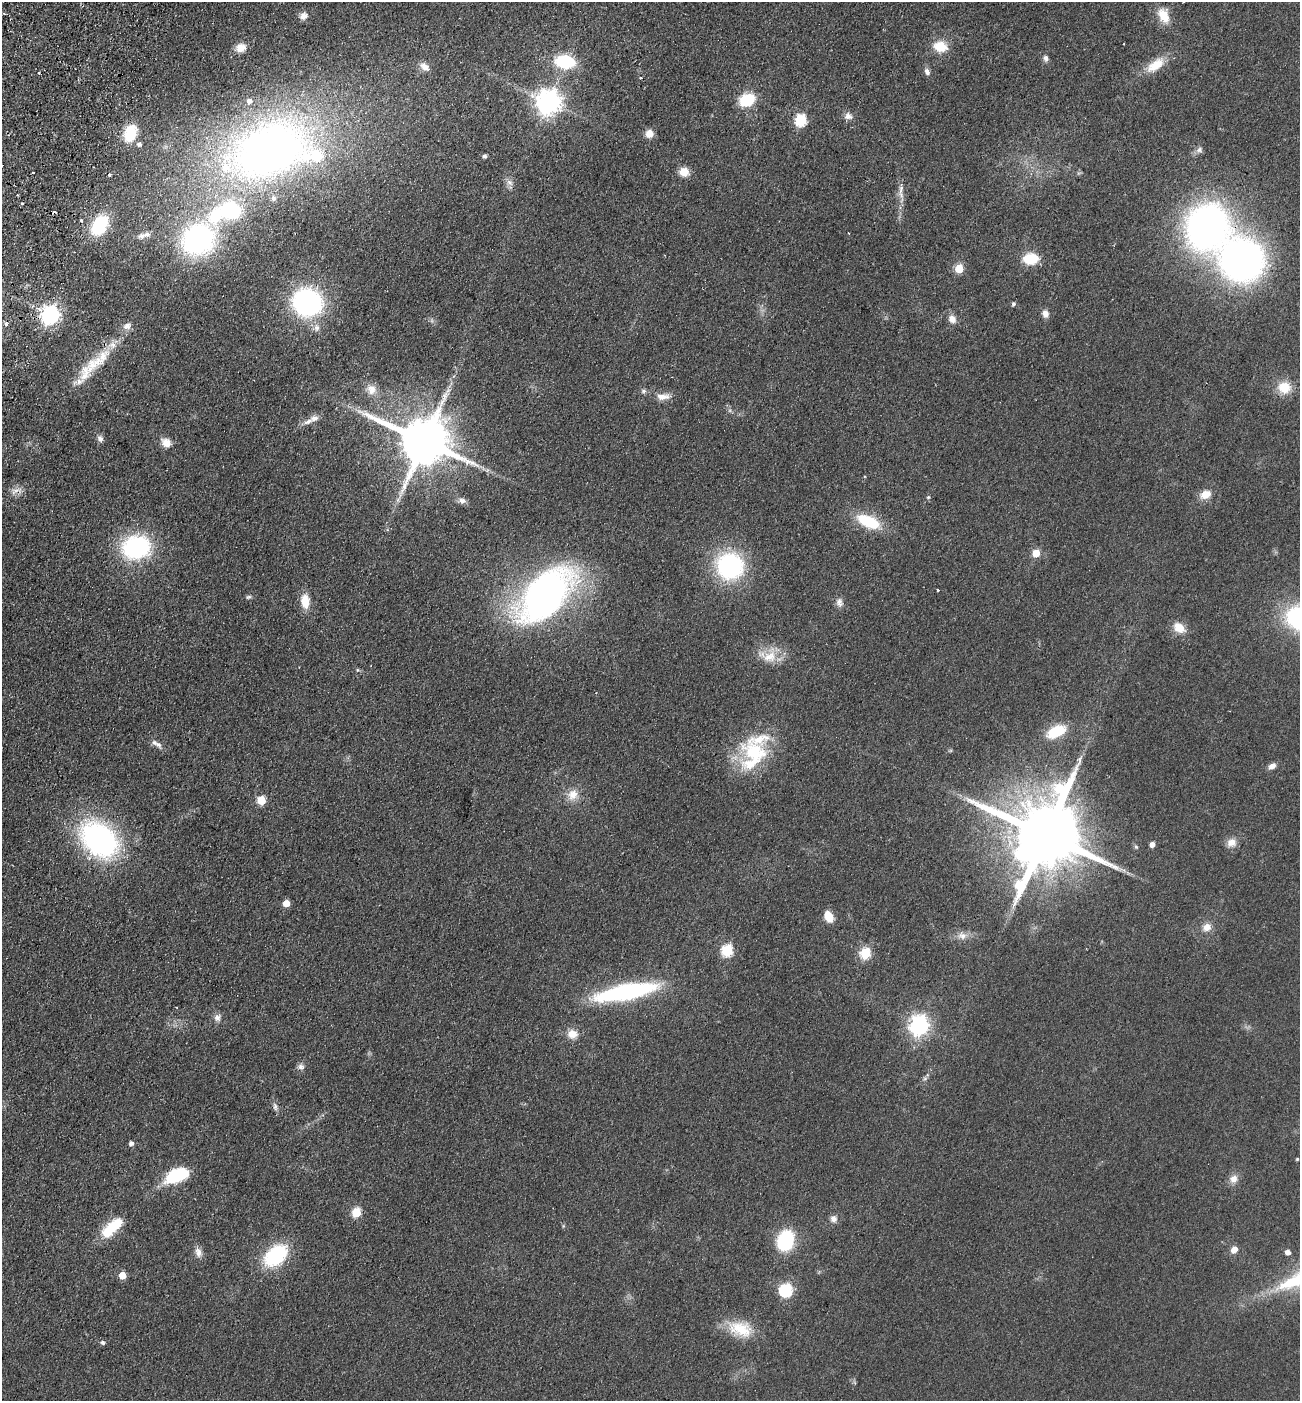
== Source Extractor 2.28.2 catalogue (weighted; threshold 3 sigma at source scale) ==
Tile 11 of 4 x 4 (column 3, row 3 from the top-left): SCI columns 2793-4090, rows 1427-2825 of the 5718 x 5651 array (HDU 1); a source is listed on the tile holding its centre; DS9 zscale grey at full resolution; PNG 1302 x 1403 px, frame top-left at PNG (2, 2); no overlay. Shown black and unused: <1% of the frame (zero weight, under 2 of 3 exposures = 3% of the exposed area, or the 3 px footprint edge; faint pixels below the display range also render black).
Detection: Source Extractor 2.28.2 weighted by HDU 2 'WHT'; one run over the whole footprint, this tile lists its part. Background 0.0766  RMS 0.0099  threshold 0.0447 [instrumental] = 3 sigma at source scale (4.5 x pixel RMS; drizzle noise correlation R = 1.50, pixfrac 1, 0.05/0.05 arcsec/px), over >= 5 px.
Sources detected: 129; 7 cosmic-ray / hot-pixel residue — not listed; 12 inside a brighter listed object's ellipse — not listed separately; the other 110 listed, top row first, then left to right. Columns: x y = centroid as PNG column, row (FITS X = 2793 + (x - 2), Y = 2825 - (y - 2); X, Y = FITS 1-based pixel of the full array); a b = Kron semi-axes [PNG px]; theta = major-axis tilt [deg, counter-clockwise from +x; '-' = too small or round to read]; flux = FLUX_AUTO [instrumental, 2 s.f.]
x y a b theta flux
303 16 11 9 30 6.2
1164 16 18 12 -67 18
940 46 15 11 -11 21
241 48 11 9 15 9.5
1046 58 7 6 - 3.6
565 62 16 11 -8 61
1155 65 27 12 37 21
424 67 15 9 -39 7.2
927 71 8 6 -76 4.1
641 78 4 2 - 0.89
747 100 12 9 23 49
549 102 8 8 - 980
848 116 10 9 - 5.4
801 120 6 6 - 99
130 133 14 9 72 46
649 134 9 9 - 8.6
139 144 6 5 - 3.7
271 150 102 62 20 640
1199 150 10 7 28 3.7
484 156 4 4 - 2.6
33 172 3 3 - 5.6
684 172 10 9 - 13
109 175 3 3 - 4.9
510 182 10 7 -39 4.4
901 189 16 6 79 5.9
17 195 3 2 - 0.93
23 204 3 3 - 1.6
81 221 3 3 - 4.3
100 225 18 12 57 67
1207 226 46 40 67 380
142 235 13 9 19 5.9
198 240 30 27 39 200
1031 259 11 8 2 43
1242 260 37 35 -33 420
959 268 5 5 - 40
307 302 20 18 -18 230
1013 304 5 4 - 2.4
1045 313 10 7 -74 5.4
50 315 7 7 - 450
952 319 11 9 -50 6.6
6 324 5 4 - 3.8
127 326 12 9 29 6.2
317 328 10 9 - 5.3
94 364 47 16 38 40
1284 387 17 15 -16 19
371 389 14 12 -63 10
644 391 8 6 1 2.5
663 396 19 9 5 9.1
308 422 15 6 21 6.5
100 439 8 6 -55 3.8
424 441 16 13 -25 6300
166 443 12 9 -30 9.9
864 476 3 3 - 1
16 491 19 8 15 7
1205 494 14 10 22 12
928 497 5 4 - 1.3
398 499 8 5 57 3.1
462 501 11 7 -14 4.5
868 522 25 11 -23 46
136 547 22 18 11 140
1036 553 5 5 - 24
730 566 20 19 - 160
938 590 3 2 - 1.4
545 595 58 33 47 450
248 597 7 5 15 1.8
305 601 16 10 -85 16
839 602 12 9 -77 5.1
1179 628 14 10 -37 15
769 657 26 17 59 21
357 670 5 3 - 0.97
1056 732 20 11 26 35
158 744 12 8 -51 5.1
755 752 43 28 -14 60
1272 766 9 6 35 5.5
573 795 16 14 62 13
261 800 5 5 - 42
1046 835 22 19 -24 13000
99 839 30 21 -42 280
1231 842 12 11 - 8.7
1152 844 4 4 - 6.6
1136 847 5 5 - 1.4
286 903 5 5 - 16
829 917 13 9 -67 12
1207 927 10 9 - 8.9
962 936 14 10 -3 7.7
727 950 6 6 - 84
865 953 6 5 - 74
626 992 49 12 11 200
217 1018 10 9 - 5.2
919 1025 8 7 - 490
572 1034 13 11 -5 11
301 1067 9 8 - 3.9
925 1078 6 4 19 1.8
275 1106 10 6 90 3.3
131 1143 4 4 - 4.2
1297 1159 3 3 - 1.1
176 1176 24 12 22 53
1233 1179 11 10 - 7.3
356 1212 5 5 - 48
833 1219 9 8 - 5.2
112 1227 30 12 43 33
785 1241 18 13 73 79
1234 1249 9 7 57 6.9
198 1252 13 8 -74 6
1288 1252 5 4 - 6
276 1255 22 14 41 87
122 1275 5 5 - 20
786 1290 6 6 - 140
740 1329 33 19 -16 32
102 1342 6 5 - 2.3
Overlapping masked pixels (flux is a lower limit): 1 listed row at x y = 1207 226